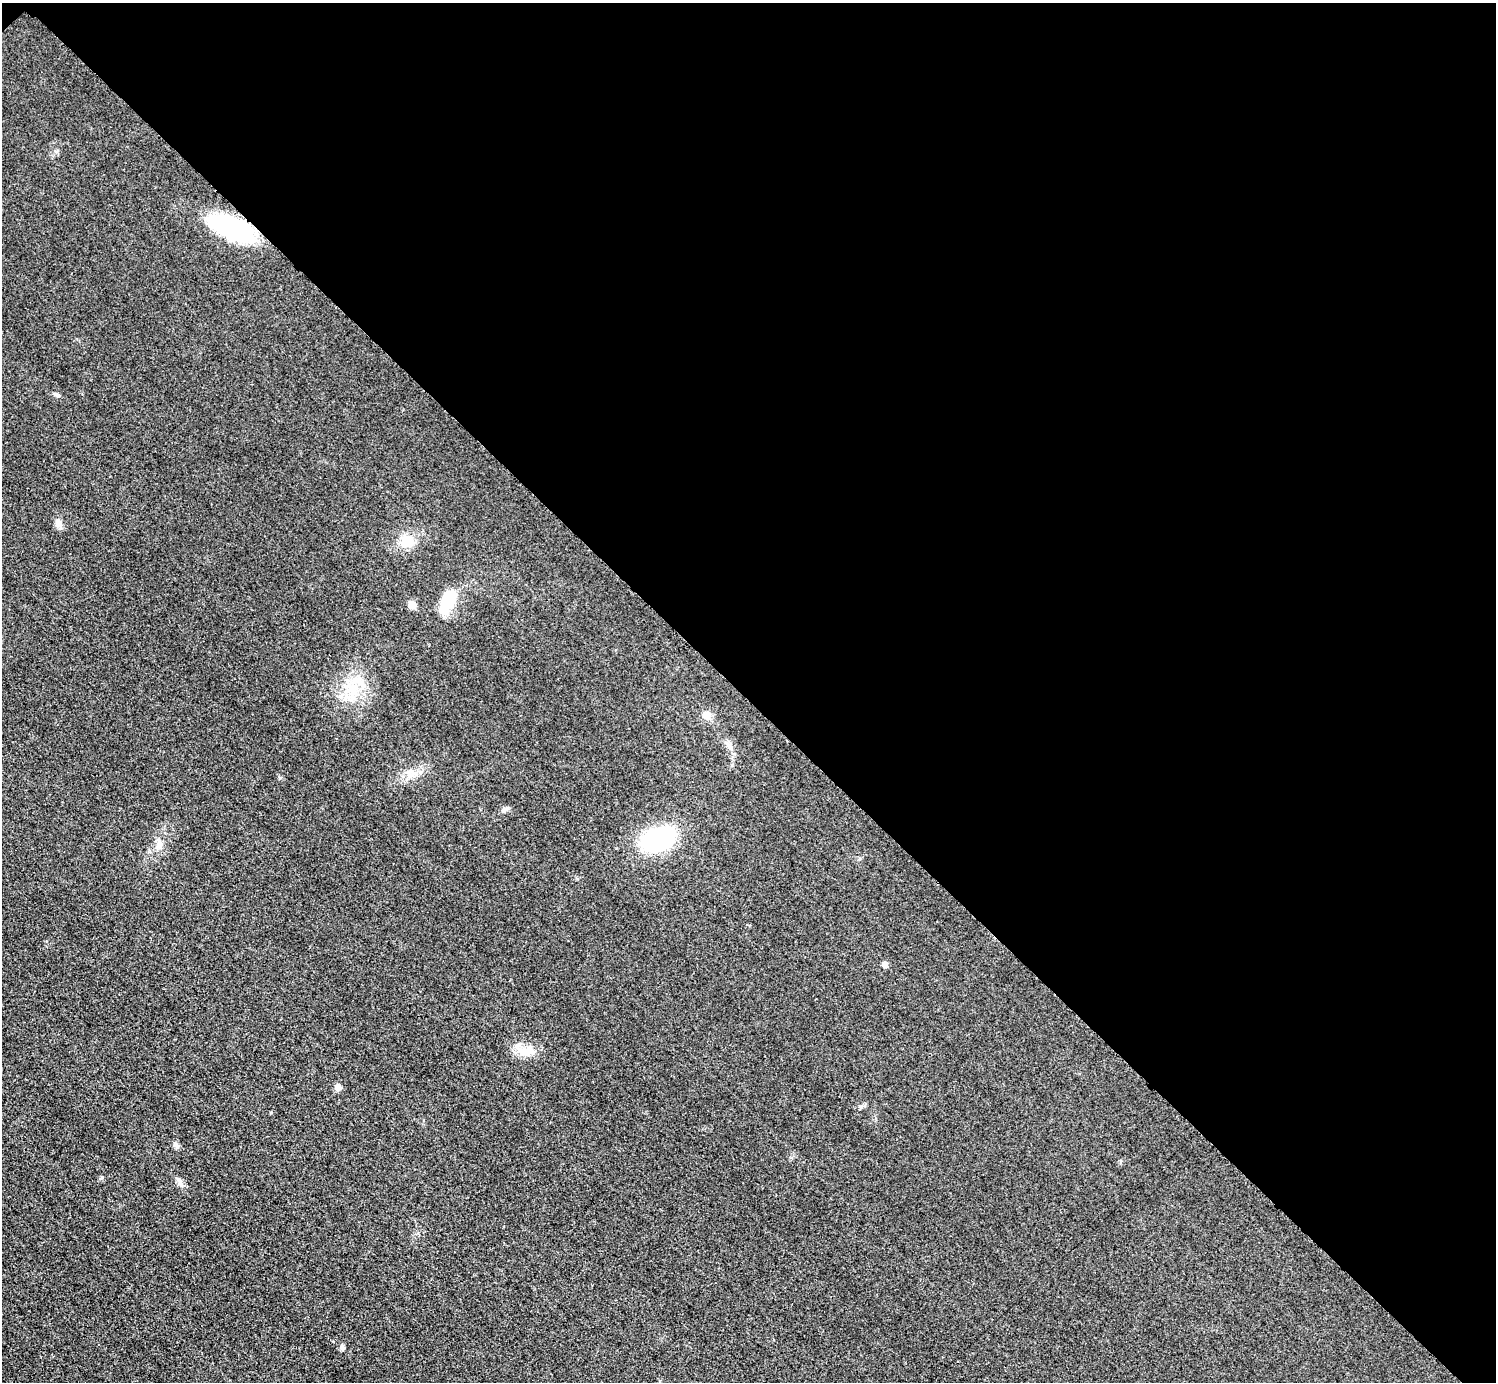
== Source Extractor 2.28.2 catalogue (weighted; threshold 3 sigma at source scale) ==
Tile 3 of 4 x 4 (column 3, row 1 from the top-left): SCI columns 3004-4497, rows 4455-5834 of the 6004 x 6004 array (HDU 1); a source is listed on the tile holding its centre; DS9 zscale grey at full resolution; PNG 1498 x 1384 px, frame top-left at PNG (2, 3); no overlay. Shown black and unused: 51% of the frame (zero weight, under 3 of 5 exposures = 1% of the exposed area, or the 3 px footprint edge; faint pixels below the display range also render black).
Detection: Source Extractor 2.28.2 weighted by HDU 2 'WHT'; one run over the whole footprint, this tile lists its part. Background 0.0182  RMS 0.0054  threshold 0.0244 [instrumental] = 3 sigma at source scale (4.5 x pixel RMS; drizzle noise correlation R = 1.50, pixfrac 1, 0.05/0.05 arcsec/px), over >= 5 px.
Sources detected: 17; all 17 listed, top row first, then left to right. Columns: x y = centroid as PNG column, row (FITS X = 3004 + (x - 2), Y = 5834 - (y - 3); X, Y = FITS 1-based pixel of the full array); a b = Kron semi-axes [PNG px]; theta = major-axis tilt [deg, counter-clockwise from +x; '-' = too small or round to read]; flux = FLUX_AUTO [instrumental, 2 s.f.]
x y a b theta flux
231 228 53 21 -23 55
59 523 13 8 -75 2.9
407 540 16 15 - 10
448 600 27 15 67 17
412 605 5 5 - 8.6
353 687 18 13 -14 13
707 715 10 10 - 3.9
505 809 10 6 21 1.7
658 839 28 18 22 72
159 845 10 8 83 3
885 964 5 5 - 3.2
526 1051 24 13 7 8.8
338 1087 8 7 - 3.1
176 1145 8 6 -48 1.6
102 1177 5 4 - 0.72
180 1183 9 5 -70 1.8
342 1347 7 5 -73 1.4
Overlapping masked pixels (flux is a lower limit): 1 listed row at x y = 231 228
Unlisted compact peaks at least as high as the median listed source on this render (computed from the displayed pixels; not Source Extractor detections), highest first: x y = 58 396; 271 1112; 861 1107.